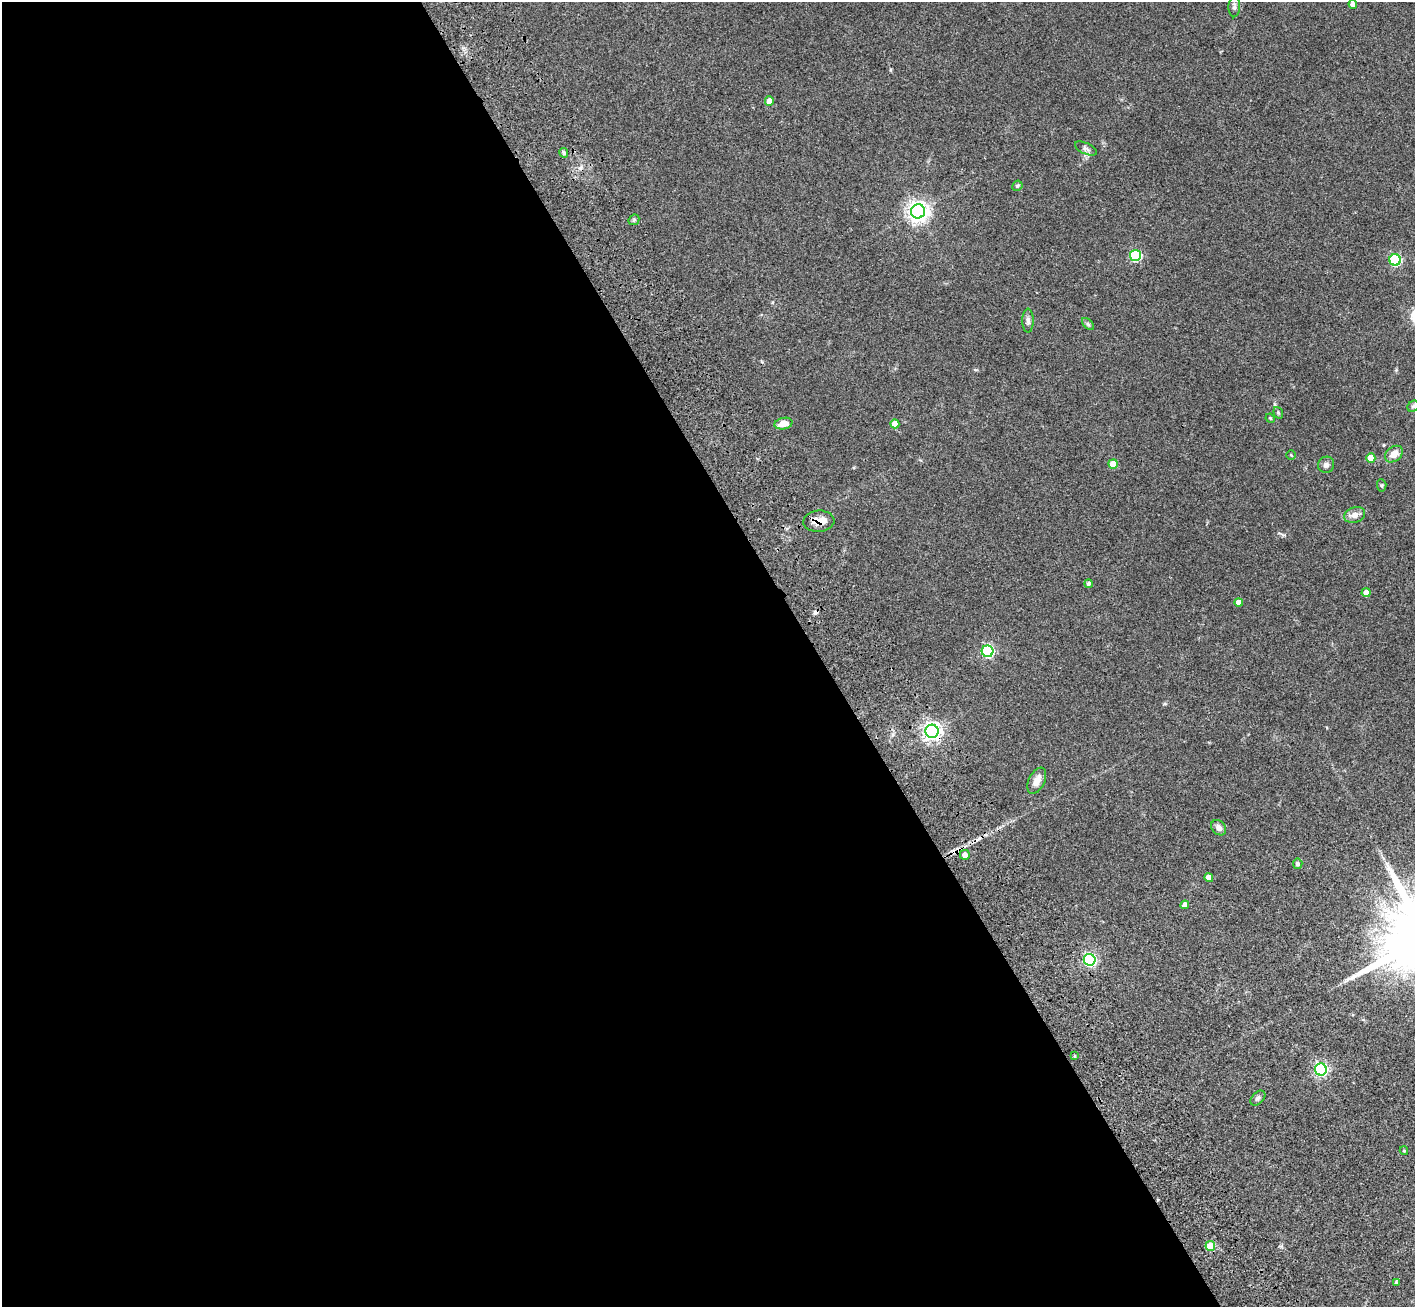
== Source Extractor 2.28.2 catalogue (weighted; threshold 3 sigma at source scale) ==
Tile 9 of 4 x 4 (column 1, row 3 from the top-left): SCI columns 162-1574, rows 1746-3050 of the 5971 x 5965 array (HDU 1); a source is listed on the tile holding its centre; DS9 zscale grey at full resolution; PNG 1417 x 1309 px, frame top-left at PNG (2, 2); each listed source drawn as its Kron ellipse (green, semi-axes under 4 px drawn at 4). Shown black and unused: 58% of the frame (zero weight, under 3 of 4 exposures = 9% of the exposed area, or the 3 px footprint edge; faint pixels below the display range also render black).
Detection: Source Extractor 2.28.2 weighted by HDU 2 'WHT'; one run over the whole footprint, this tile lists its part. Background 0.0324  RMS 0.0051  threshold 0.0228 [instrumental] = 3 sigma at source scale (4.5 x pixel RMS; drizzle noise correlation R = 1.50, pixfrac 1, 0.05/0.05 arcsec/px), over >= 5 px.
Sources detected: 46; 2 cosmic-ray / hot-pixel residue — neither listed nor drawn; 1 inside a brighter listed object's ellipse — not listed separately; the other 43 listed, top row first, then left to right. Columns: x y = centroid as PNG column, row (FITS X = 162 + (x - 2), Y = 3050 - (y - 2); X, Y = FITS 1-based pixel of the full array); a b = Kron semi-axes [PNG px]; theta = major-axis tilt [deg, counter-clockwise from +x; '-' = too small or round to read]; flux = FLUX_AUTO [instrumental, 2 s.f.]
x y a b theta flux
1353 4 4 4 - 1.9
1234 7 10 6 88 1.3
769 101 4 4 - 4.6
1086 149 12 5 -27 1.5
564 153 5 4 - 1
1017 186 5 4 - 0.81
918 211 7 7 - 300
634 220 6 5 - 0.71
1135 256 5 5 - 41
1395 260 6 5 - 48
1028 321 12 5 -89 1.7
1088 324 7 4 -45 0.88
1413 406 6 5 - 0.8
1278 413 6 4 -70 0.64
1270 418 5 4 - 0.47
783 424 9 5 12 5.4
895 424 4 4 - 5
1394 454 10 7 37 4.3
1291 455 4 4 - 0.43
1371 458 5 4 - 6.4
1113 464 5 5 - 10
1326 465 8 7 - 1.6
1382 485 6 4 -85 0.66
1355 515 11 7 19 3.1
819 521 15 10 5 5.2
1088 584 4 4 - 1.1
1366 593 4 4 - 3.2
1239 603 4 4 - 3.8
987 651 6 6 - 61
932 731 7 6 - 230
1037 781 14 8 64 3.8
1219 828 8 6 -49 2.3
965 855 5 5 - 3.3
1298 864 5 4 - 1.4
1209 877 4 4 - 4.3
1185 905 4 4 - 3.3
1090 960 6 6 - 75
1075 1056 4 3 - 0.48
1321 1069 6 6 - 86
1258 1098 9 6 45 1.2
1404 1151 4 4 - 0.54
1210 1246 5 5 - 16
1397 1283 4 4 - 1
Overlapping masked pixels (flux is a lower limit): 2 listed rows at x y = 819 521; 932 731